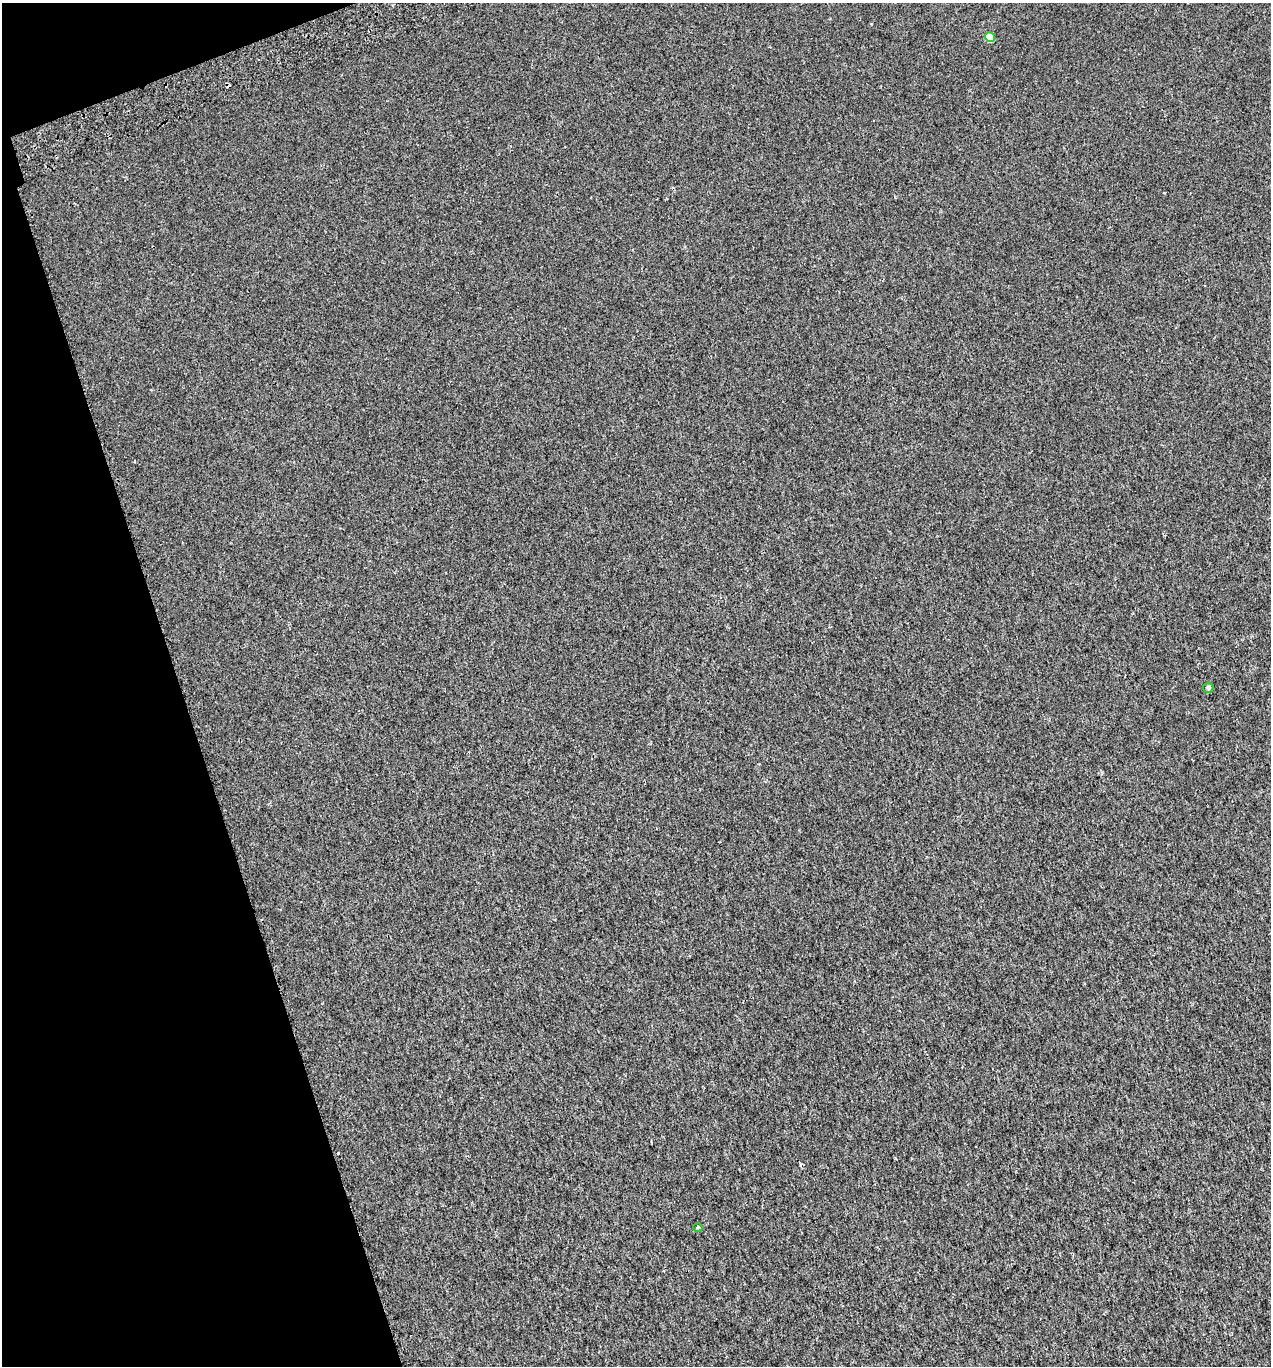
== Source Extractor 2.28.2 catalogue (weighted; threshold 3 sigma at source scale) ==
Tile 5 of 4 x 4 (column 1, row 2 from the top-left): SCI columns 99-1367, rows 2775-4138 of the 5327 x 5546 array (HDU 1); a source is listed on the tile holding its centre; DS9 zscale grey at full resolution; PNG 1273 x 1368 px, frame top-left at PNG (2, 3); each listed source drawn as its Kron ellipse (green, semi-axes under 4 px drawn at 4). Shown black and unused: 16% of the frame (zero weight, under 2 of 3 exposures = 3% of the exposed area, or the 3 px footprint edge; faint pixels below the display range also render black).
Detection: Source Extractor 2.28.2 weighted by HDU 2 'WHT'; one run over the whole footprint, this tile lists its part. Background 0.00186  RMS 0.0036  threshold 0.0163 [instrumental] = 3 sigma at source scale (4.5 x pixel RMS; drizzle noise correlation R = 1.50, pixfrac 1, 0.0396/0.0396 arcsec/px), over >= 5 px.
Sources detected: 4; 1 cosmic-ray / hot-pixel residue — neither listed nor drawn; the other 3 listed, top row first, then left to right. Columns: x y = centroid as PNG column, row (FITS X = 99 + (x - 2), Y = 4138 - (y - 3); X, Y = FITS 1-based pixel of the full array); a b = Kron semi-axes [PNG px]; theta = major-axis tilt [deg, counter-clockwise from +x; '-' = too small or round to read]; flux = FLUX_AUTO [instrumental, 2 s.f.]
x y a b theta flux
990 37 5 5 - 7.3
1208 687 5 5 - 1
698 1228 5 4 - 0.87